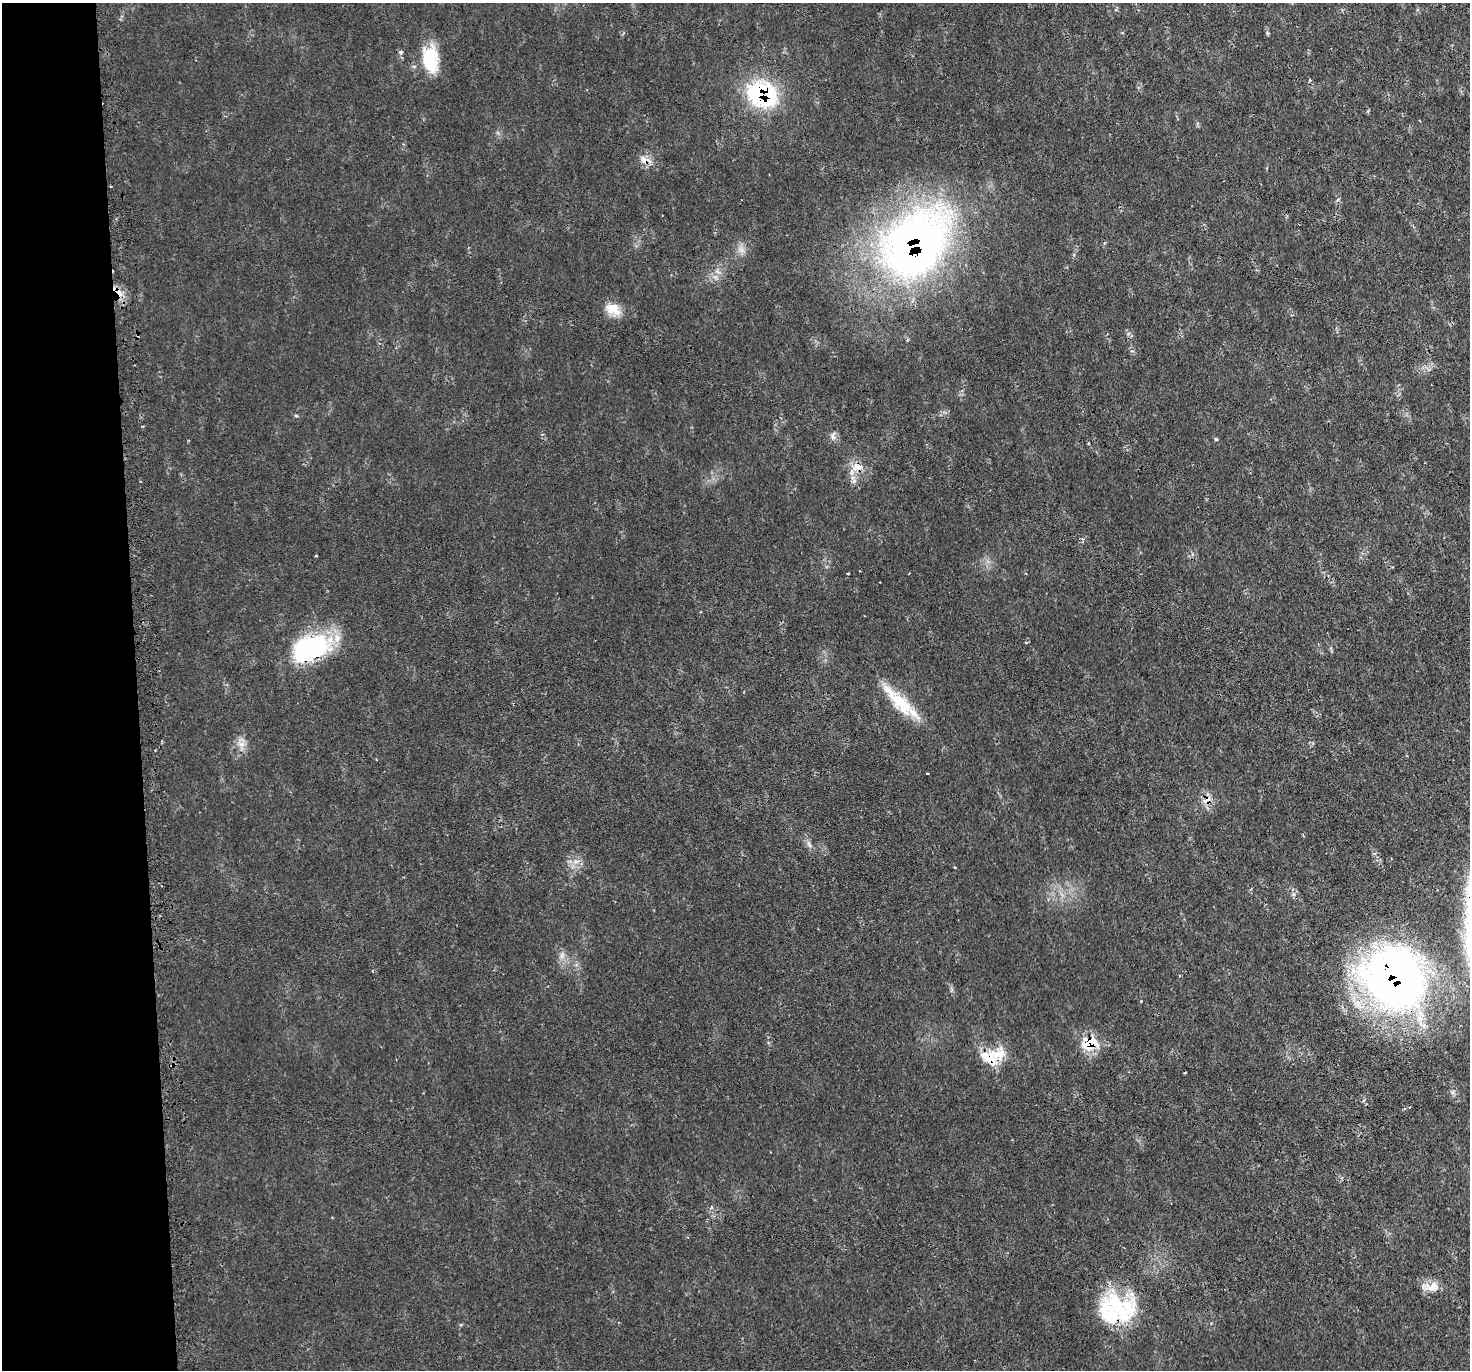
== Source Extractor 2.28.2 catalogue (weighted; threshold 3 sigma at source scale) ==
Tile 4 of 3 x 3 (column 1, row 2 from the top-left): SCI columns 23-1490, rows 1506-2873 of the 4442 x 4420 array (HDU 1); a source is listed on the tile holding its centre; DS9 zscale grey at full resolution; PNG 1472 x 1372 px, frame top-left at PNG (2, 3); no overlay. Shown black and unused: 9% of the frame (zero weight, under 2 of 3 exposures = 3% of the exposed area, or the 3 px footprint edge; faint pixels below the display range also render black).
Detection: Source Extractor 2.28.2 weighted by HDU 2 'WHT'; one run over the whole footprint, this tile lists its part. Background 0.0718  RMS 0.0055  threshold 0.0247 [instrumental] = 3 sigma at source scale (4.5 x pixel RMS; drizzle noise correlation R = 1.50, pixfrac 1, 0.05/0.05 arcsec/px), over >= 5 px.
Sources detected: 37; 4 cosmic-ray / hot-pixel residue — not listed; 2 inside a brighter listed object's ellipse — not listed separately; the other 31 listed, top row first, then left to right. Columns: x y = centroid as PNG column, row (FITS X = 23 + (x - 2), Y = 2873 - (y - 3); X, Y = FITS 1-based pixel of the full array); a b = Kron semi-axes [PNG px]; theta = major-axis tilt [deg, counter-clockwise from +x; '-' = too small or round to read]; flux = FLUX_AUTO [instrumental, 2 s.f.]
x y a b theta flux
1267 33 6 4 -71 0.79
430 59 31 18 -82 25
762 94 34 27 -16 55
644 160 12 9 -48 4.3
914 245 84 61 49 320
741 250 9 5 -44 2.2
613 309 22 14 -24 8.9
296 416 6 3 -19 0.66
833 436 12 6 -90 2.4
1216 439 4 3 - 0.89
1088 444 3 3 - 0.61
857 467 14 10 8 6.6
316 556 4 2 - 0.49
848 573 3 2 - 0.67
1026 642 4 3 - 0.61
311 648 49 28 21 58
898 701 53 14 -46 23
242 744 8 6 10 2.6
927 773 3 3 - 1.8
809 844 10 4 -56 1.6
576 861 7 5 0 1.9
954 867 4 2 - 0.47
562 955 12 4 66 2.1
1180 975 3 2 - 0.52
1394 979 72 63 -39 320
1141 1001 3 3 - 0.36
1089 1043 23 18 21 15
988 1057 27 18 -22 15
711 1208 4 4 - 1.7
1431 1286 25 11 0 7
1111 1316 54 37 59 45
Overlapping masked pixels (flux is a lower limit): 10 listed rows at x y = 430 59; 762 94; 644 160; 914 245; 857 467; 311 648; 1394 979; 1089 1043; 988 1057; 1111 1316
Isophote crosses this tile's border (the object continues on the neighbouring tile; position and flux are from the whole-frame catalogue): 1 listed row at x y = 1394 979
Unlisted compact peaks at least as high as the median listed source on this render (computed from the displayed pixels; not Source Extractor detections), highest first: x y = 1132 351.